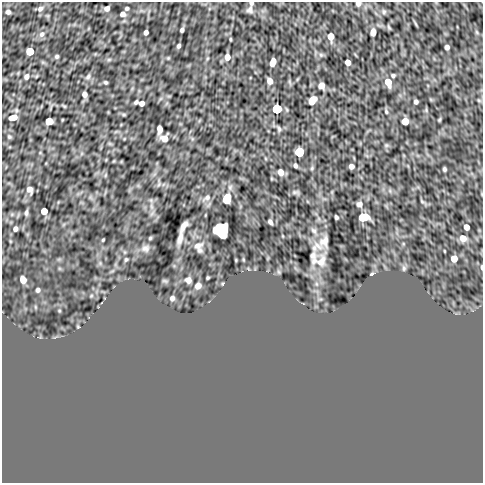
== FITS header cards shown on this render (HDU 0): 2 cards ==
NAXIS1  =                  481
NAXIS2  =                  481

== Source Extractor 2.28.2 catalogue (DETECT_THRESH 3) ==
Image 481 x 481 px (HDU 0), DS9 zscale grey, 1 PNG px = 1 image px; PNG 485 x 485 px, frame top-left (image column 1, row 481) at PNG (2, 2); no overlay
Background -1.35e-05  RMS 4.9e-04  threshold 0.00146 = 3 sigma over >= 5 px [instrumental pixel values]
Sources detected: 86; all 86 listed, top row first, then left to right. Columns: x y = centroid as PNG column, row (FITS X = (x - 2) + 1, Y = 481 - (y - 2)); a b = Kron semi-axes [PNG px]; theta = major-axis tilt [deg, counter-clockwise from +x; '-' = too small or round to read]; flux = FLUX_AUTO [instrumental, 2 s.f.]
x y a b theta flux
251 3 5 5 - 0.067
358 4 5 5 - 0.12
107 8 5 4 - 0.14
127 8 4 4 - 0.059
40 9 7 6 - 0.097
250 10 9 7 75 0.11
8 12 4 4 - 0.092
384 12 7 5 90 0.061
123 14 6 5 - 0.13
389 27 8 3 -46 0.033
182 30 4 3 - 0.078
146 32 4 4 - 0.11
373 32 5 5 - 0.32
42 34 8 7 - 0.11
331 36 6 5 - 0.48
230 39 4 3 - 0.029
179 46 4 3 - 0.065
447 47 4 4 - 0.11
30 51 5 5 - 1.2
57 56 4 3 - 0.054
227 57 7 6 - 0.22
273 62 7 5 72 0.35
348 62 5 4 - 0.26
393 75 4 4 - 0.053
26 76 6 5 - 0.11
88 77 8 5 48 0.079
270 81 5 4 - 0.24
105 82 4 3 - 0.045
388 82 7 5 -71 0.54
321 85 5 5 - 0.18
85 94 5 4 - 0.16
312 100 7 5 50 0.38
136 102 4 3 - 0.063
416 102 4 4 - 0.088
142 103 5 4 - 0.17
277 109 5 5 - 5.5
386 112 5 4 - 0.04
13 117 9 5 13 0.35
439 120 7 3 71 0.034
49 121 5 5 - 1.1
405 121 5 5 - 0.62
159 129 7 4 -89 0.21
279 129 7 4 -79 0.054
9 137 6 5 - 0.049
164 138 7 6 - 0.31
299 152 5 5 - 4.8
295 165 4 3 - 0.074
351 166 5 4 - 0.15
312 168 6 4 72 0.041
444 169 4 3 - 0.053
280 172 6 5 - 0.22
29 189 6 5 - 0.19
295 192 7 4 18 0.068
207 197 8 7 - 0.12
227 199 6 5 - 2.1
359 204 7 6 - 0.11
44 211 5 5 - 0.48
26 213 6 4 88 0.074
336 217 4 3 - 0.058
363 217 7 5 10 1.9
270 222 5 3 - 0.089
184 226 11 4 58 0.17
466 227 5 4 - 0.26
15 229 6 5 - 0.11
222 231 11 9 -59 4
314 231 9 6 -44 0.099
180 237 17 6 76 0.21
150 238 4 4 - 0.036
463 238 6 5 - 0.37
103 240 3 2 - 0.03
324 241 18 14 62 0.38
198 247 16 11 -74 0.25
145 248 11 9 0 0.15
313 255 12 9 87 0.19
454 259 5 5 - 0.39
126 260 5 4 - 0.042
321 261 18 13 58 0.47
482 267 5 2 - 0.044
404 268 8 5 -84 0.071
372 274 5 3 - 0.045
208 278 3 2 - 0.032
23 280 6 5 - 0.33
188 280 5 5 - 0.19
198 286 6 6 - 0.22
38 290 5 4 - 0.088
172 298 5 5 - 0.11
At the frame edge (FLAGS 8, measured only in part): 3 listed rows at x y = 251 3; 358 4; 482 267